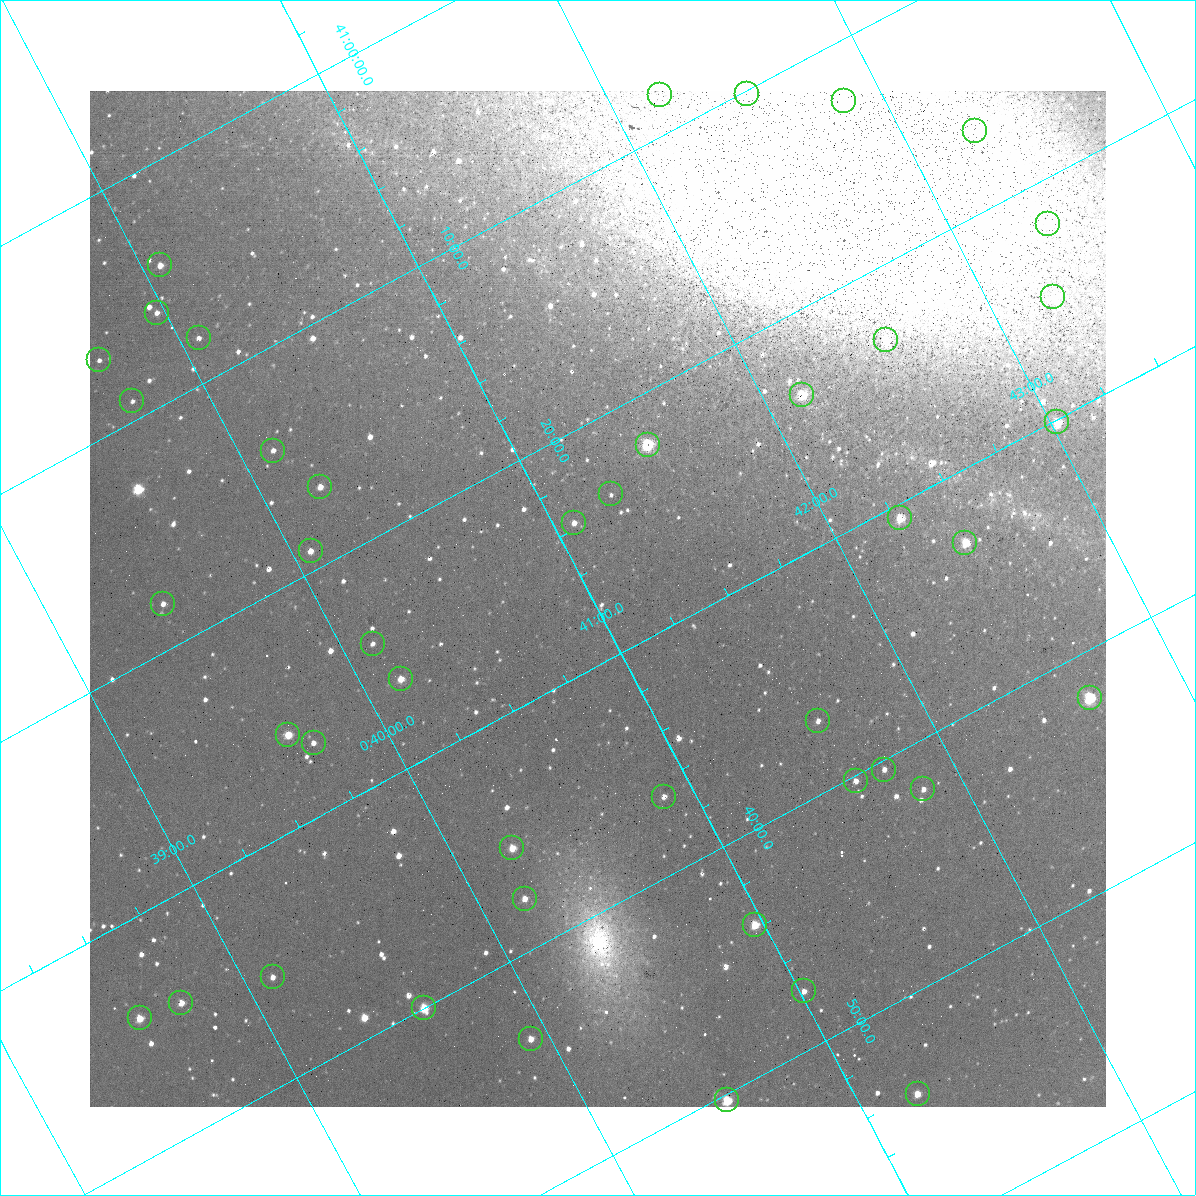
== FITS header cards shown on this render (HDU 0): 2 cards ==
NAXIS1  =                 1016 / length of data axis 1
NAXIS2  =                 1016 / length of data axis 2

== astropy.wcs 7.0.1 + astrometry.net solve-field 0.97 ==
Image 1016 x 1016 px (HDU 0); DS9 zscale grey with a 90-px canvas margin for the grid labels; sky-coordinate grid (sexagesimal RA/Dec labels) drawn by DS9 from the SOLVED WCS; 44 Tycho-2 reference stars matched to detected sources circled (green)
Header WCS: RA---SIN-SIP/DEC--SIN-SIP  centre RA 00:41:01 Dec +41:27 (10.26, +41.46 deg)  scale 2.77 x 2.74 arcsec/px (non-square pixels)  FOV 47.0' x 46.4'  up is +152 deg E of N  parity normal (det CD < 0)
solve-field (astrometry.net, Tycho-2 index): VERIFIED the header's WCS against the Tycho-2 star catalogue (verified at 3 index scales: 9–44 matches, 0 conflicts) and refined it, rather than solving blind
Solved WCS: RA---TAN-SIP/DEC--TAN-SIP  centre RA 00:41:01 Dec +41:27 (10.26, +41.45 deg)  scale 2.77 x 2.74 arcsec/px (non-square pixels)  FOV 47.0' x 46.4'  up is +152 deg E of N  parity normal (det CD < 0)
The solver's refit moves the header's centre by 0.18 arcsec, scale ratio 0.9998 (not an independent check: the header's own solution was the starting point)
Tycho-2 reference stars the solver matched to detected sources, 44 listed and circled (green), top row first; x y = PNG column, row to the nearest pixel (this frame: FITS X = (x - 90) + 1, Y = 1016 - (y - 91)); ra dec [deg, ICRS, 3 dp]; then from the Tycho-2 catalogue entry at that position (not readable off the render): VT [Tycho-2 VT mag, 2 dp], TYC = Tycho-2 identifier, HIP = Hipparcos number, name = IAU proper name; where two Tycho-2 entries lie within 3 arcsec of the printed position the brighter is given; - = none
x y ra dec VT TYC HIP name
747 94 10.628 +41.169 11.22 2801-2073-1 - -
660 95 10.549 +41.138 12.52 2801-2061-1 - -
844 101 10.713 +41.209 11.21 2801-2008-1 - -
975 131 10.818 +41.276 11.21 2805-2125-1 - -
1048 224 10.840 +41.365 11.39 2805-2131-2 - -
160 265 10.017 +41.072 11.47 2801-1453-1 - -
1053 297 10.811 +41.416 11.59 2805-2157-1 - -
157 313 9.992 +41.102 11.63 2788-270-1 - -
199 338 10.018 +41.135 11.70 2801-1669-1 - -
886 340 10.639 +41.386 11.36 2805-2208-1 - -
99 360 9.918 +41.113 12.38 2788-126-1 - -
802 395 10.538 +41.392 10.59 2805-2135-1 - -
132 401 9.928 +41.153 12.16 2788-634-1 - -
1057 422 10.757 +41.502 11.21 2805-2136-1 - -
648 445 10.374 +41.370 10.16 2805-213-1 - -
273 451 10.032 +41.238 11.85 2801-1751-1 - -
320 487 10.058 +41.279 11.63 2805-267-1 - -
611 494 10.317 +41.390 12.74 2805-201-1 - -
900 518 10.568 +41.510 11.29 2805-2124-1 - -
574 523 10.270 +41.396 11.86 2805-219-1 - -
965 543 10.616 +41.550 10.67 2805-2192-1 - -
311 551 10.018 +41.319 11.35 2805-195-1 - -
163 604 9.859 +41.300 11.65 2792-1166-1 - -
373 644 10.030 +41.404 12.47 2805-177-1 - -
401 679 10.038 +41.438 10.94 2805-517-1 - -
1090 698 10.656 +41.699 9.58 2805-789-1 - -
818 721 10.397 +41.617 11.40 2805-1201-1 - -
288 735 9.910 +41.434 11.15 2792-1020-1 - -
314 743 9.928 +41.449 11.77 2792-800-1 - -
884 770 10.434 +41.673 11.25 2805-1332-1 - -
856 781 10.403 +41.671 11.00 2805-218-1 - -
923 789 10.460 +41.701 12.35 2805-662-1 - -
664 797 10.221 +41.612 12.12 2805-1196-1 - -
512 848 10.058 +41.591 11.18 2805-663-1 - -
525 899 10.045 +41.630 11.36 2805-905-1 - -
755 925 10.242 +41.731 9.37 2805-1064-1 3223 -
273 977 9.778 +41.591 11.59 2792-1451-1 - -
804 991 10.254 +41.793 11.02 2805-1266-1 - -
181 1003 9.682 +41.574 10.69 2792-838-1 - -
424 1008 9.900 +41.667 10.84 2792-468-1 - -
140 1018 9.637 +41.570 11.02 2792-482-1 - -
531 1039 9.982 +41.726 12.05 2792-1030-1 - -
918 1094 10.308 +41.902 11.35 2805-644-1 - -
727 1100 10.131 +41.838 10.16 2805-1399-1 - -